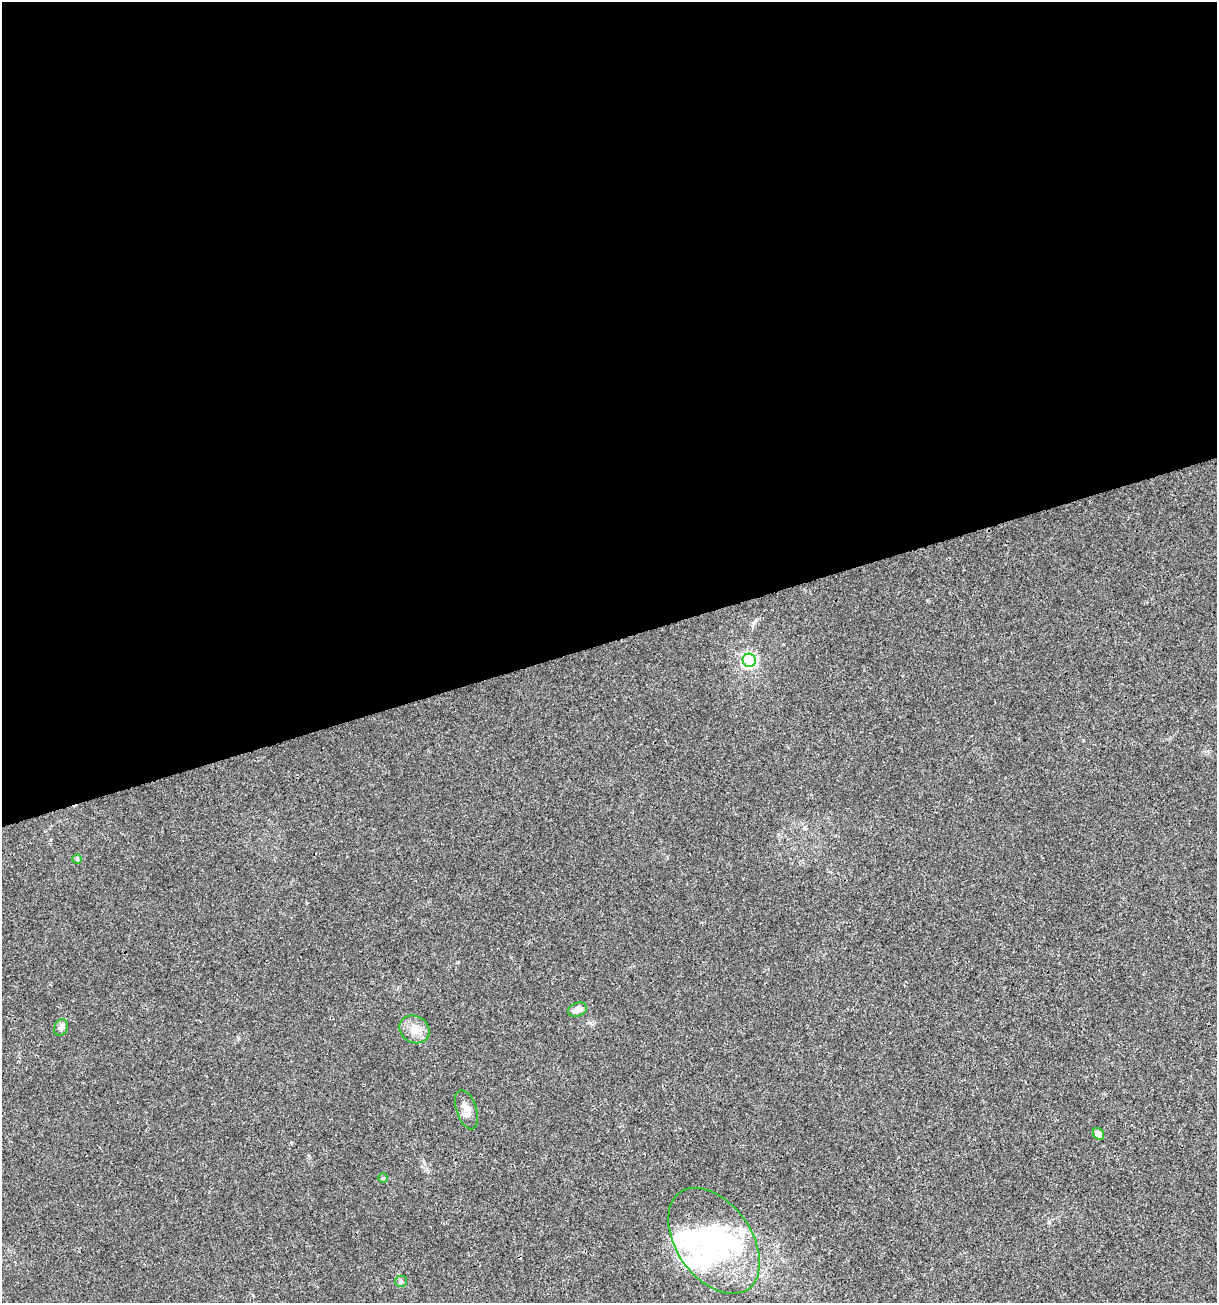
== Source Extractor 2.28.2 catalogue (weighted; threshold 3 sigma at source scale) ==
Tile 2 of 4 x 4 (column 2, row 1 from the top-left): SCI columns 1317-2531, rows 3905-5205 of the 5012 x 5207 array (HDU 1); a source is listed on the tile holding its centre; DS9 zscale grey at full resolution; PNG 1219 x 1305 px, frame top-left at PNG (2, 2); each listed source drawn as its Kron ellipse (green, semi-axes under 4 px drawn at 4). Shown black and unused: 49% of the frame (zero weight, under 3 of 4 exposures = <1% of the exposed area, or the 3 px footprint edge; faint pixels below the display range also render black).
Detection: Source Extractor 2.28.2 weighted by HDU 2 'WHT'; one run over the whole footprint, this tile lists its part. Background 0.00294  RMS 0.0027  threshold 0.0121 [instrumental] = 3 sigma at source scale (4.5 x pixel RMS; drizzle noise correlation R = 1.50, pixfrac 1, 0.0396/0.0396 arcsec/px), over >= 5 px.
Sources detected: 14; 2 inside a brighter object's white glare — neither listed nor drawn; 2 inside a brighter listed object's ellipse — not listed separately; the other 10 listed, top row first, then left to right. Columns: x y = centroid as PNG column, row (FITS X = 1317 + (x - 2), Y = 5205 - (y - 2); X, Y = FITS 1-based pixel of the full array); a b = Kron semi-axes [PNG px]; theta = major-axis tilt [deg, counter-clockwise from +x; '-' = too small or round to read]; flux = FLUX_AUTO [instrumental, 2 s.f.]
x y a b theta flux
749 660 7 6 - 68
77 859 5 4 - 0.37
577 1010 10 6 21 2.1
61 1027 8 6 68 1.4
415 1029 15 13 -32 3.3
466 1110 20 10 -71 2.5
1098 1134 6 5 - 1.7
383 1178 5 5 - 0.37
714 1241 59 37 -55 39
401 1281 6 5 - 0.47